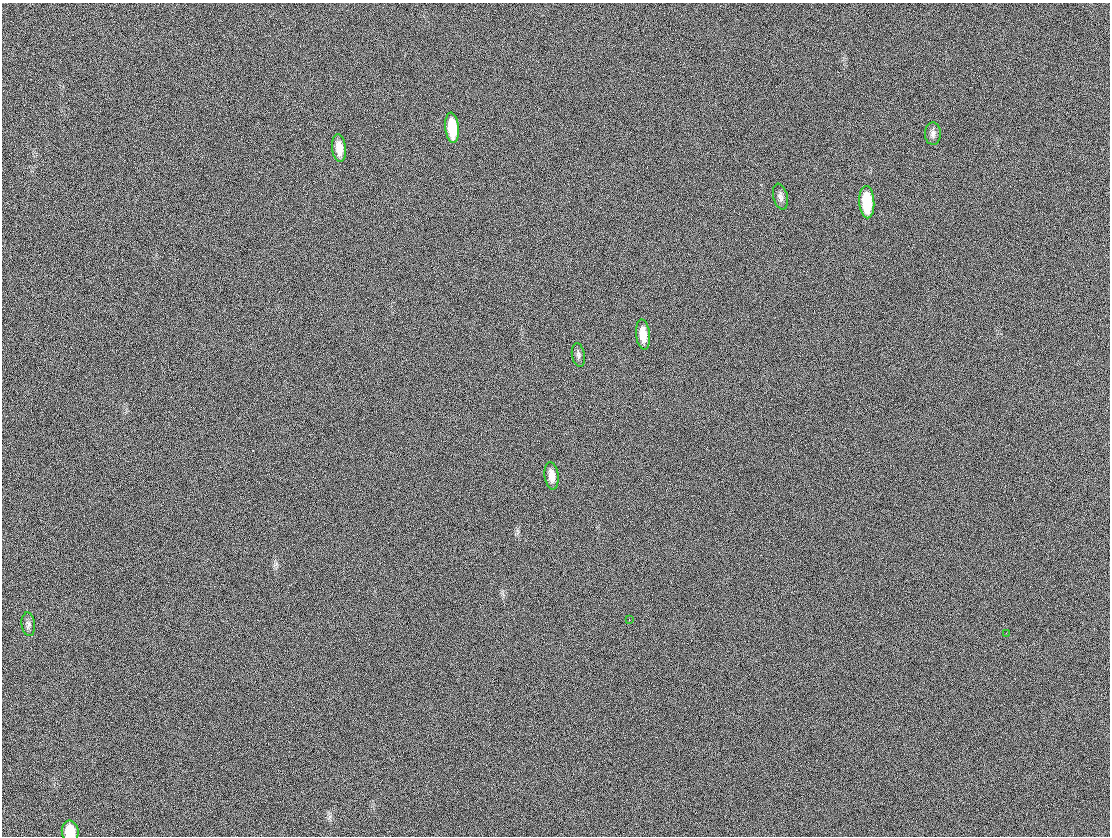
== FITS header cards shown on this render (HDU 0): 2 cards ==
NAXIS1  =                 1108
NAXIS2  =                  834

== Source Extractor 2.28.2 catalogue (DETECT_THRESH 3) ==
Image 1108 x 834 px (HDU 0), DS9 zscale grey, 1 PNG px = 1 image px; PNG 1112 x 838 px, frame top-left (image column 1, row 834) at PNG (2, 3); each listed source drawn as its Kron ellipse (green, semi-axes under 4 px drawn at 4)
Background 34.5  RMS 27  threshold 80.3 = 3 sigma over >= 5 px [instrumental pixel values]
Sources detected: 12; all 12 listed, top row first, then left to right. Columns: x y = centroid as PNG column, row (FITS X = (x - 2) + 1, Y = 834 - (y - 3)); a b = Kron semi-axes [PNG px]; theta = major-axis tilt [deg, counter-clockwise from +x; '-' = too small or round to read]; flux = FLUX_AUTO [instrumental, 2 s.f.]
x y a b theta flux
452 128 15 7 -84 51000
933 134 11 8 88 8000
339 148 14 7 -84 21000
780 197 13 7 -76 7200
867 202 16 7 -87 71000
643 334 15 7 -83 22000
578 355 12 6 -80 5400
551 476 14 7 -83 15000
629 619 2 2 - 1400
28 624 12 7 -84 6100
1006 633 2 2 - 3600
70 832 11 8 -83 38000
At the frame edge (FLAGS 8, measured only in part): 1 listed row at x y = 70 832